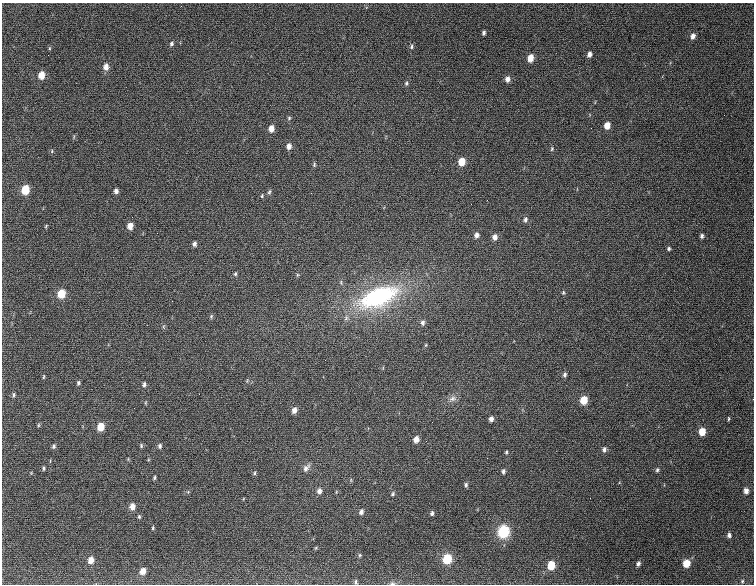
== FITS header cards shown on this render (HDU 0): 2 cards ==
NAXIS1  =                  752
NAXIS2  =                  582

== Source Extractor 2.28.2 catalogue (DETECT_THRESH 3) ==
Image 752 x 582 px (HDU 0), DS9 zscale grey, 1 PNG px = 1 image px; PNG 756 x 586 px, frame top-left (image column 1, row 582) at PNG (2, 3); no overlay
Background 1880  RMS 50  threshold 149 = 3 sigma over >= 5 px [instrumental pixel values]
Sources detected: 91; all 91 listed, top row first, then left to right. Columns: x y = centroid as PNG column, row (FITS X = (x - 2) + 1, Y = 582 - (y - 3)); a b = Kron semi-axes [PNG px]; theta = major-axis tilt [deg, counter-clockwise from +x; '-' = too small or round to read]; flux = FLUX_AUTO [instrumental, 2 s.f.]
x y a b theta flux
181 6 2 2 - 26000
484 33 4 3 - 6800
693 36 6 5 - 15000
171 44 6 4 62 6400
412 47 6 5 - 6000
589 54 6 4 71 13000
530 58 7 5 79 32000
106 67 7 6 - 20000
41 75 6 5 - 41000
507 79 7 5 81 16000
406 83 6 5 - 5400
289 118 5 5 - 4500
607 125 6 5 - 31000
271 128 7 5 79 24000
591 128 2 2 - 1500
289 146 7 5 89 16000
552 149 6 4 69 4200
52 151 6 3 73 3400
462 162 6 5 - 48000
314 165 6 4 89 4600
25 190 7 5 76 84000
116 191 5 4 - 11000
269 192 7 4 75 5700
311 193 2 2 - 13000
262 196 6 4 71 3900
487 200 2 2 - 1800
525 220 7 5 78 8700
46 226 5 3 - 3300
130 226 6 5 - 24000
157 233 2 2 - 1800
476 235 7 6 - 13000
702 236 5 4 - 7600
495 237 7 6 - 17000
194 244 5 4 - 9700
669 248 5 4 - 5600
235 274 6 4 76 5400
297 275 5 3 - 3700
563 292 6 4 89 4500
61 294 7 6 - 65000
378 297 54 25 21 450000
211 316 6 5 - 4900
423 323 8 6 89 11000
426 345 6 4 88 3100
565 375 6 4 75 8400
44 377 6 3 80 3500
247 381 5 4 - 4000
78 383 5 4 - 5800
144 384 7 4 89 7600
14 395 6 4 81 5200
452 399 12 7 21 16000
584 400 6 5 - 61000
294 410 6 5 - 17000
491 419 5 4 - 13000
728 419 5 3 - 3700
38 425 6 4 89 3600
101 427 6 5 - 51000
702 431 6 5 - 48000
416 439 6 5 - 23000
54 446 5 4 - 6800
141 446 5 4 - 4600
160 446 6 5 - 7600
604 450 6 5 - 9800
506 452 5 3 - 4300
487 458 2 2 - 3200
43 468 5 3 - 4500
306 468 11 7 53 15000
657 470 6 4 79 5800
503 471 5 4 - 7600
255 473 6 4 88 4100
154 478 5 3 - 4800
466 485 6 4 81 6700
319 491 6 5 - 14000
746 491 6 5 - 16000
393 494 5 4 - 5000
132 506 7 5 82 22000
361 512 6 5 - 11000
432 513 5 3 - 7000
139 517 5 4 - 4700
153 528 4 3 - 3700
503 531 7 6 - 300000
729 535 6 4 -90 9100
360 555 5 4 - 3900
447 559 6 5 - 130000
91 560 7 6 - 26000
686 563 6 5 - 52000
638 564 6 4 72 9300
551 565 6 5 - 74000
143 571 6 5 - 30000
742 581 5 4 - 4300
355 582 6 4 -85 6000
392 583 7 5 -5 6700
At the frame edge (FLAGS 8, measured only in part): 2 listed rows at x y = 355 582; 392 583